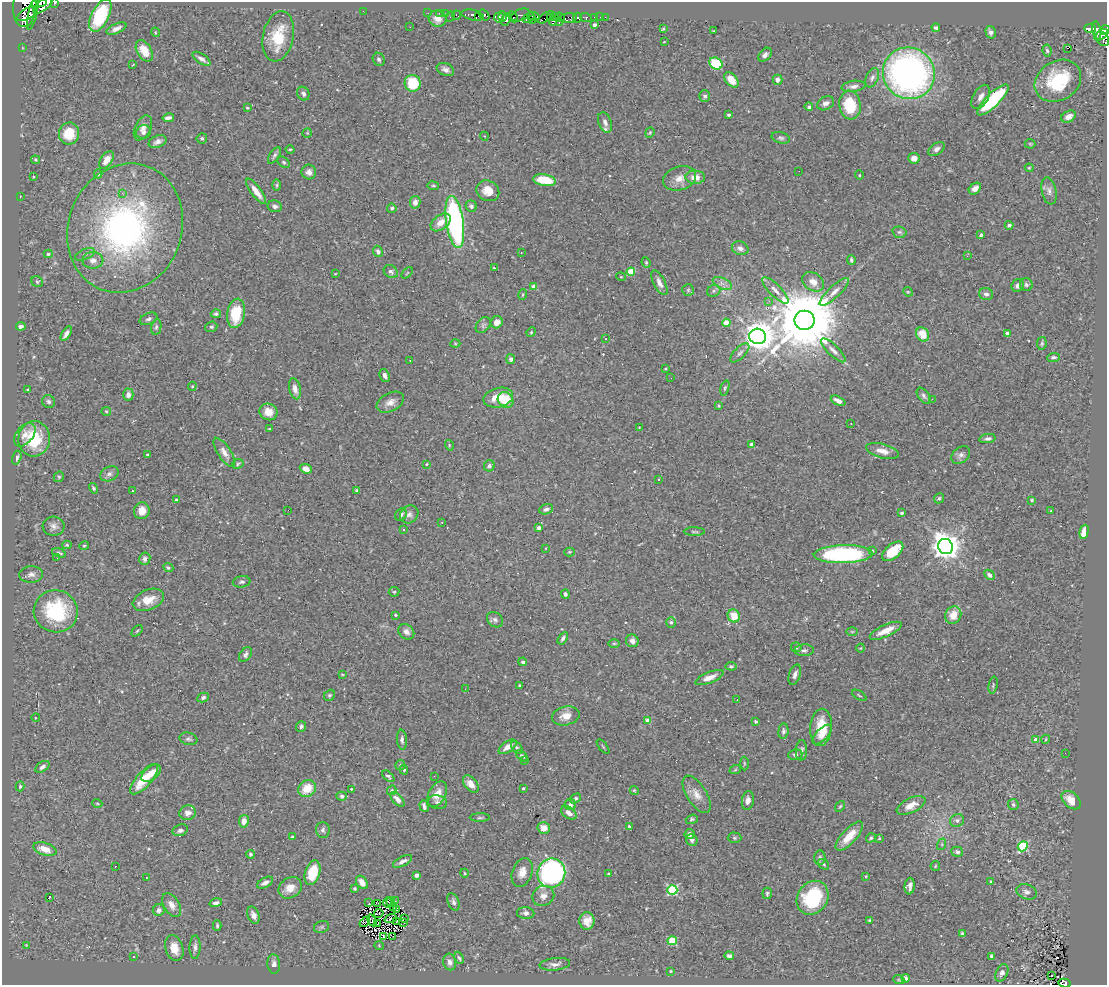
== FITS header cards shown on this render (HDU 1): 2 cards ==
NAXIS1  =                 1105
NAXIS2  =                  983

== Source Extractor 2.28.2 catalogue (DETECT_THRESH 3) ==
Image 1105 x 983 px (HDU 1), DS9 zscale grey, 1 PNG px = 1 image px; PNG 1109 x 987 px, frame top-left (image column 1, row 983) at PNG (2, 2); each listed source drawn as its Kron ellipse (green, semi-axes under 4 px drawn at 4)
Background 0.351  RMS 0.017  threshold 0.0522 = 3 sigma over >= 5 px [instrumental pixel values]
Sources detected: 430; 5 with non-positive FLUX_AUTO (blend fragments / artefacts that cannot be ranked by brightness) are neither listed nor drawn; the other 425 listed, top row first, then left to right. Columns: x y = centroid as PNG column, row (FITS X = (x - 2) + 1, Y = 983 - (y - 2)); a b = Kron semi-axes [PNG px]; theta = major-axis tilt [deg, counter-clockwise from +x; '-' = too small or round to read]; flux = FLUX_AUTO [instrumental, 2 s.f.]
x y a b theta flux
39 3 8 4 11 2800
55 3 3 2 - 250
43 5 12 5 40 4200
25 6 21 11 85 4100
363 11 2 2 - 4.3
33 13 17 4 77 2200
428 13 2 2 - 7.3
439 13 2 2 - 8
446 13 2 2 - 9
27 14 10 5 29 3000
456 15 5 3 - 30
473 15 11 5 -12 640
484 15 6 4 -53 450
520 15 10 6 23 140
100 16 17 8 63 74
478 16 3 3 - 450
533 16 6 3 -8 240
554 16 3 2 - 23
450 17 5 2 - 81
499 17 5 5 - 450
502 17 5 3 - 250
513 17 6 3 -64 400
546 17 9 3 35 570
560 17 5 3 - 49
595 17 4 3 - 40
600 17 2 2 - 4.3
605 17 2 2 - 11
528 18 7 4 34 190
550 18 4 3 - 170
568 18 9 5 8 87
577 18 5 4 - 670
586 18 6 3 -18 110
438 19 9 8 - 9
506 19 7 4 60 810
533 19 3 2 - 140
553 21 4 3 - 160
559 22 3 2 - 14
594 25 4 4 - 4.4
410 27 2 2 - 0.99
663 28 4 2 - 1.3
936 28 4 3 - 2.4
1090 28 6 4 -7 160
116 29 11 5 24 5.7
1097 30 9 4 -78 280
1105 30 5 3 - 530
714 31 3 2 - 0.91
155 32 5 3 - 1.1
991 32 6 5 - 3.9
1101 35 8 3 37 290
278 36 25 15 78 40
1102 39 8 5 -58 390
664 42 3 2 - 0.73
22 47 2 2 - 7.7
1067 48 3 2 - 18
1047 50 6 4 -81 2.3
144 51 12 7 -60 19
765 55 8 5 48 4.1
201 59 10 5 -34 5
379 59 7 5 -60 2.9
716 63 7 5 -34 67
133 64 4 2 - 0.82
445 70 9 6 -24 5
909 73 26 25 - 460
872 78 10 6 67 4.5
731 80 9 5 -50 17
777 80 5 5 - 5.5
1058 81 24 19 32 64
413 83 8 8 - 43
853 86 12 5 8 4.9
303 94 7 6 - 4.2
705 96 6 5 - 2.9
981 97 13 7 60 7.6
993 100 21 6 45 97
826 103 9 6 28 4.7
850 105 14 10 -81 45
809 107 4 4 - 4.2
247 108 3 3 - 1.2
729 115 3 3 - 3
1068 117 8 5 29 7.3
168 118 6 3 10 4.5
605 122 10 6 -68 6.1
143 128 13 8 63 7
144 132 7 6 - 3.7
69 133 11 10 - 29
307 133 5 4 - 1.1
650 133 5 4 - 1.5
484 136 4 3 - 0.86
202 138 5 5 - 2
781 138 9 5 -15 2.9
158 142 9 6 24 5.2
1030 144 5 5 - 1.4
290 149 4 3 - 1.1
937 149 9 5 35 4.3
274 155 9 5 57 2.7
914 158 6 5 - 7.6
35 160 4 4 - 1.4
106 160 10 5 56 15
284 162 7 5 -40 2.2
1029 168 4 3 - 1.3
799 171 2 2 - 1.8
309 172 7 7 - 6.3
98 174 4 4 - 1.6
859 175 5 4 - 1.3
33 177 3 2 - 1.1
695 177 10 6 -2 12
680 178 16 12 19 13
544 180 11 6 -9 32
277 185 5 3 - 1.5
433 186 6 3 -8 1.4
975 189 7 5 40 6.3
256 191 15 5 -54 13
488 191 12 10 -27 15
1049 191 14 7 -79 5.7
122 193 2 2 - 15
20 196 3 2 - 0.78
415 202 6 5 - 8.2
275 206 7 6 - 4
471 206 6 5 - 3.7
392 208 4 4 - 2.1
441 222 11 7 37 12
455 222 26 8 -82 250
1009 225 4 3 - 2.8
125 228 66 57 68 370
899 232 7 5 -14 2.5
981 235 4 3 - 2.5
740 248 8 6 -22 5.7
378 251 6 5 - 3
521 252 2 2 - 1
48 254 4 3 - 1.6
85 254 10 5 24 3.3
967 256 2 2 - 1
93 260 10 8 0 7.4
851 260 5 3 - 2.1
646 263 5 4 - 1.4
494 268 4 2 - 1.2
391 272 7 6 - 3.5
631 272 4 4 - 39
407 273 7 3 45 1.3
335 274 3 2 - 0.73
621 277 5 3 - 0.88
37 282 6 5 - 1.8
813 282 12 8 -35 11
659 283 13 6 -63 7.5
722 283 10 5 -24 5.5
1026 284 6 6 - 3.1
1018 286 6 6 - 5.1
534 287 4 4 - 14
688 290 6 5 - 1.9
775 290 17 6 -45 8.3
714 291 7 5 22 2.8
834 292 19 6 43 8.8
908 292 5 4 - 1.1
986 294 7 6 - 4
523 295 5 3 - 1.2
769 301 3 3 - 2.2
236 313 15 8 80 40
216 314 5 4 - 2.8
148 319 9 5 22 3.1
804 320 10 9 - 15000
497 322 6 5 - 7.2
726 323 4 4 - 21
483 325 9 6 52 3.2
21 326 5 3 - 3.6
156 327 8 5 79 2.4
211 327 6 5 - 2
531 332 5 4 - 1.3
1007 333 3 3 - 4.7
66 334 8 4 58 5.5
922 334 7 6 - 20
758 336 8 7 - 2400
606 339 3 2 - 0.82
455 343 5 3 - 1.2
1042 343 6 4 79 1.9
833 350 16 5 -44 6.7
740 353 12 5 45 4
1053 357 6 4 5 2.7
511 359 5 4 - 2.7
410 361 2 2 - 1
665 369 4 3 - 0.9
385 376 7 4 -67 5
671 378 2 2 - 2.4
192 386 4 4 - 1.3
725 388 7 4 72 2
295 389 11 5 -77 7.1
27 390 3 2 - 1.2
128 395 6 5 - 5.2
924 396 9 5 -54 3.2
498 398 15 9 13 20
932 399 3 2 - 2
506 400 8 7 - 32
838 401 8 4 -25 7.4
49 402 6 6 - 3.1
390 402 14 9 27 9
719 406 4 3 - 1.2
106 411 5 4 - 1.4
268 412 9 8 - 14
851 423 3 2 - 1.1
639 427 3 2 - 0.84
269 429 3 2 - 0.98
25 435 13 8 51 7.6
34 439 17 16 - 47
987 439 8 4 10 3.3
449 445 5 3 - 1.2
752 445 4 3 - 6.3
882 451 17 7 -15 11
224 452 17 6 -57 8.1
147 455 3 3 - 0.97
961 455 10 7 41 4.4
17 458 7 4 74 3.2
238 464 6 4 27 1.8
426 464 3 2 - 0.88
489 466 5 5 - 3.9
306 469 6 4 -21 7.6
109 474 9 7 25 4.3
59 477 5 5 - 1.7
659 479 4 3 - 0.93
93 488 5 4 - 2.2
357 490 4 3 - 1.5
132 491 3 2 - 2.5
939 498 5 4 - 2
176 500 4 3 - 2
1032 500 3 3 - 1.7
546 509 7 5 20 3.5
288 510 2 2 - 1.2
142 511 8 7 - 12
1051 511 3 2 - 0.96
902 513 3 3 - 1.8
409 514 10 8 37 5.2
401 515 7 5 56 3
442 522 3 2 - 0.83
54 526 11 9 -4 6.2
539 528 4 3 - 6.6
404 530 3 3 - 4.4
694 532 11 3 -1 1.8
1084 532 7 4 76 20
67 545 4 4 - 1.3
84 546 5 3 - 1.3
946 546 8 7 - 1700
546 548 3 2 - 0.7
872 551 4 3 - 1.3
893 551 12 7 40 36
569 552 5 4 - 1.3
59 553 7 3 -17 2.3
843 554 29 9 2 180
57 558 2 2 - 1.9
145 559 6 5 - 4.3
168 567 5 4 - 1.9
31 574 12 8 3 6.5
989 575 6 4 -45 3.6
242 582 9 5 10 2.9
394 592 5 5 - 1.6
565 594 4 4 - 2.4
148 600 16 10 22 18
56 611 22 21 - 88
395 615 4 3 - 1.6
953 615 9 7 58 16
734 616 6 6 - 20
495 620 9 7 -41 3.8
671 622 5 4 - 2.3
137 631 6 4 45 1.6
886 631 17 6 24 16
406 632 9 7 -44 6.2
852 632 6 4 0 1.3
563 638 7 4 56 3.5
632 641 6 6 - 6.7
614 643 6 4 -1 1.7
796 647 5 4 - 2
861 648 4 3 - 0.92
804 650 10 6 1 3.9
245 655 8 5 53 3.9
523 662 4 4 - 2.9
731 666 5 4 - 2.1
342 674 4 3 - 1.1
795 675 10 5 72 5.3
709 677 15 5 22 9.5
519 685 3 3 - 1.2
993 685 8 4 79 1.8
465 689 3 2 - 0.91
329 695 6 5 - 1.8
859 695 8 3 -33 1.4
203 698 6 4 28 2.8
737 700 3 2 - 1
566 716 14 9 14 11
36 718 4 3 - 1.1
648 721 4 4 - 10
756 722 4 3 - 2.1
301 726 5 5 - 2.9
821 727 19 11 84 27
783 731 7 5 85 2.8
822 735 12 6 47 9.7
188 739 9 6 -14 3
1046 739 4 3 - 1
402 740 10 5 -85 3.3
1036 740 4 4 - 9
603 746 8 2 -50 1.1
508 747 10 5 35 8.5
517 747 7 5 -48 2
801 750 10 5 89 4.2
1065 753 2 2 - 1.9
795 755 7 5 7 2.7
522 756 7 4 -40 2.3
525 761 3 2 - 4
744 763 7 3 -89 1.3
400 765 5 5 - 2
42 767 8 5 35 4
404 770 5 4 - 1.8
735 770 6 3 19 1.2
151 773 11 6 39 12
388 776 7 4 -42 2.4
434 776 3 2 - 2.3
144 779 19 7 48 31
471 784 10 6 -51 11
20 786 5 4 - 1.6
523 788 3 3 - 1.9
307 789 9 8 - 22
352 789 3 2 - 1.2
392 790 5 4 - 1.5
634 790 5 3 - 1.3
437 794 14 8 62 13
697 794 21 10 -58 13
342 796 5 4 - 2.8
575 798 6 4 33 2.4
397 799 9 5 -47 7.1
748 800 9 6 82 5.7
1071 800 11 7 -42 16
437 802 9 7 -10 3.9
97 803 5 3 - 1.2
570 804 6 5 - 4.1
1013 804 5 5 - 2.6
911 805 15 7 25 14
424 806 6 3 -73 3.3
840 806 6 4 53 1.6
188 813 8 7 - 6.6
569 813 9 5 -38 7.2
480 818 10 4 1 2.2
692 819 6 4 20 1.8
957 820 7 6 - 4.1
244 821 6 5 - 7.4
629 826 3 3 - 1.9
544 828 6 6 - 11
180 830 8 5 20 3.7
323 830 8 6 -86 3.4
689 834 5 5 - 3.2
849 836 18 7 48 20
292 837 3 3 - 1.6
734 838 7 5 -2 2.1
871 838 5 4 - 1.9
879 838 3 2 - 1.3
692 840 6 5 - 3
942 844 6 4 73 1.5
1023 846 5 4 - 73
45 849 12 6 -18 17
957 852 6 5 - 3
250 854 4 4 - 2.1
820 858 7 5 85 3.2
402 861 10 4 28 5.5
824 864 6 4 -40 2
115 866 3 2 - 1.5
935 866 5 4 - 1.3
522 872 15 10 70 11
313 873 12 7 73 35
464 873 4 3 - 1.1
551 873 15 14 - 350
608 873 3 3 - 1.5
417 875 4 4 - 8.1
866 876 4 3 - 0.95
146 877 2 2 - 0.85
990 881 3 2 - 0.94
362 882 7 5 -55 8.6
265 883 9 5 29 4.9
910 886 8 5 85 4.9
290 888 12 10 35 15
354 889 3 3 - 1.5
672 890 5 5 - 120
1026 892 10 7 -21 4.5
767 893 5 5 - 2.1
543 896 11 10 - 8.6
49 898 3 3 - 18
813 898 18 15 54 72
391 901 5 3 - 2.1
395 901 3 2 - 1.1
388 902 5 2 - 2
453 902 9 5 -69 3.5
216 903 6 4 16 4.3
369 903 2 2 - 1.2
378 903 2 2 - 1.1
172 905 13 8 -58 9.1
393 907 3 2 - 1.1
159 910 6 6 - 5.8
396 910 3 3 - 0.81
379 913 4 2 - 0.79
526 913 8 6 -3 4.4
253 915 9 5 -69 5.9
391 919 6 2 22 0.99
404 919 2 2 - 0.78
372 920 6 2 -58 0.4
870 920 3 3 - 1.3
587 921 8 7 - 12
365 922 6 2 45 0.38
397 922 4 2 - 0.27
404 922 3 2 - 0.034
377 924 4 3 - 0.37
217 926 5 3 - 1.9
322 927 8 5 21 2.4
962 933 3 3 - 1.4
383 936 3 2 - 1
393 936 2 2 - 3.8
672 941 4 4 - 56
26 945 2 2 - 0.72
379 946 5 3 - 0.86
195 947 11 5 88 4.4
174 948 13 9 -74 18
729 956 5 4 - 3.2
991 956 4 3 - 2.5
133 957 4 3 - 1
459 958 6 4 -66 2.1
450 962 8 6 -77 4.7
274 964 9 6 -84 4.9
555 964 15 6 6 6.3
671 971 3 2 - 1
1002 973 9 6 64 4.9
1051 975 3 2 - 1.7
906 978 4 3 - 2.7
899 980 5 3 - 1.1
1065 983 6 4 -11 45
At the frame edge (FLAGS 8, measured only in part): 6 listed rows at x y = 39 3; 55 3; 43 5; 25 6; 1105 30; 1065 983
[5 non-positive-flux detections neither listed nor drawn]